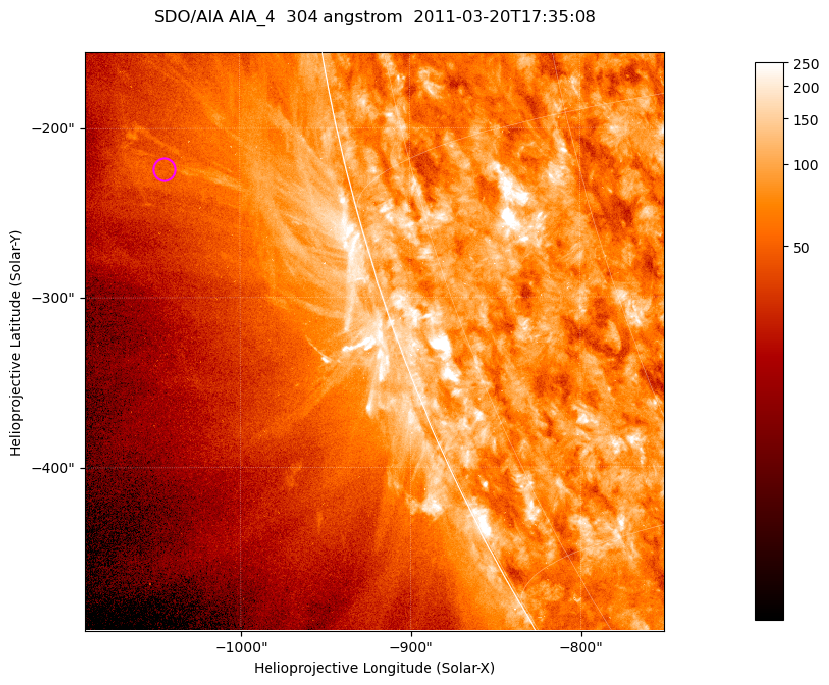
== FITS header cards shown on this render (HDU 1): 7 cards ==
TELESCOP= 'SDO/AIA '           / For AIA: SDO/AIA
INSTRUME= 'AIA_4   '           / For AIA: AIA_ATA1, AIA_ATA2, AIA_ATA3 or AIA_AT
WAVELNTH=                  304 / [angstrom] Wavelength
WAVEUNIT= 'angstrom'           / Wavelength unit: angstrom
DATE-OBS= '2011-03-20T17:35:08.125' / [ISO] Date when observation started; ISO 8
CTYPE1  = 'HPLN-TAN'           / CTYPE1; Typically HPLN
CTYPE2  = 'HPLT-TAN'           / CTYPE2; Typically HPLT

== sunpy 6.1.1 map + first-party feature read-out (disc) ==
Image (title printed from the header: SDO/AIA AIA_4  304 angstrom  2011-03-20T17:35:08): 568 x 568 px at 0.6 arcsec/px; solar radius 964 arcsec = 1606 px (partial field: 1.8% of the solar disc is inside the frame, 44% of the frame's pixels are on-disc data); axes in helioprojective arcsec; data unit not stated in the header (colour bar unlabelled)
Orientation: roll -0.132 deg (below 1 deg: not rotated)
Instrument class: DISC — disc imager (sunpy class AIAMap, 304 A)
Bright regions (active regions / flare kernels): reference = the on-disc median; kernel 5 px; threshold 5 sigma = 142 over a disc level ~79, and >= 1.15x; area >= 322 px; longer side >= 7 px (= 4.2 arcsec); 0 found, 0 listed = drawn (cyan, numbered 1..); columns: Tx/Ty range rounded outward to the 2 arcsec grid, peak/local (2 s.f.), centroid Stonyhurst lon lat
Off-limb structures (1.02-1.3 R_sun): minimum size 161 px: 6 found; the strongest spans PA ~100..105 deg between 1.06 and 1.15 R_sun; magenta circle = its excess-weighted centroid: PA ~100 deg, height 1.11 R_sun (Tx ~-1044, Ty ~-224 arcsec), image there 1.5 x the reference